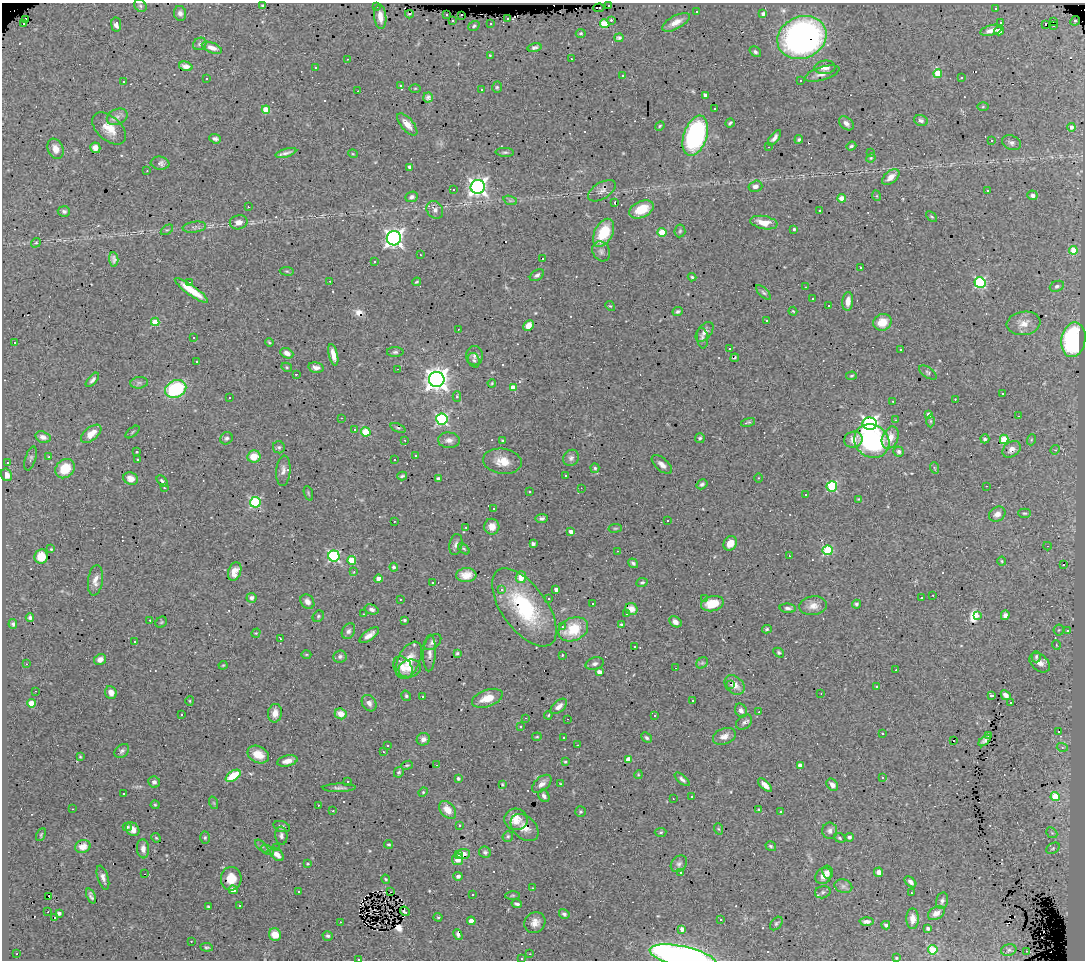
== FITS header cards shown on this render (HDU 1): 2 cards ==
NAXIS1  =                 1083
NAXIS2  =                  958

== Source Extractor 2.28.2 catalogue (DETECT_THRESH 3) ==
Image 1083 x 958 px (HDU 1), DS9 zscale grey, 1 PNG px = 1 image px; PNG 1087 x 962 px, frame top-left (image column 1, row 958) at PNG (2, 3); each listed source drawn as its Kron ellipse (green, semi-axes under 4 px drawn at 4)
Background 2.2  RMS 0.042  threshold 0.125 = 3 sigma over >= 5 px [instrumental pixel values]
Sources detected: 553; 4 with non-positive FLUX_AUTO (blend fragments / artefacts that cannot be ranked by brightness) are neither listed nor drawn; of the other 549, the 500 brightest by FLUX_AUTO listed and drawn (49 fainter detections omitted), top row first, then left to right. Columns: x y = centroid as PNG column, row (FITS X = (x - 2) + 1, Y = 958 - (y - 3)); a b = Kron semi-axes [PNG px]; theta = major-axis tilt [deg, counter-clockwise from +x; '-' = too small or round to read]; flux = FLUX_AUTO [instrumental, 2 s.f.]
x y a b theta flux
609 5 3 3 - 120
140 6 7 5 -47 5.4
263 6 4 3 - 5.3
376 7 3 2 - 4
599 8 5 2 - 11
996 8 3 3 - 6.1
696 12 3 3 - 6.3
180 13 7 6 - 9.8
409 14 4 2 - 2.7
763 14 4 3 - 8.7
447 15 3 3 - 25
461 15 3 2 - 15
380 17 12 6 -84 24
26 19 3 3 - 700
507 19 3 2 - 36
611 20 3 3 - 20
453 21 3 3 - 50
1075 21 5 3 - 54
676 22 15 6 29 25
1001 22 3 3 - 34
1053 22 3 3 - 1600
24 24 3 3 - 39
490 24 3 3 - 11
605 24 5 4 - 94
116 25 7 5 -83 14
1046 25 3 3 - 120
474 26 6 4 35 4.8
1053 26 3 2 - 3
991 30 11 5 15 20
999 31 5 4 - 15
581 33 5 4 - 4.7
802 37 25 21 23 1100
619 38 4 3 - 4.9
200 44 7 6 - 6.4
534 47 7 4 15 7
212 48 10 5 -21 16
755 52 6 4 -39 6.6
490 55 4 4 - 2.8
347 59 3 2 - 17
571 59 3 2 - 8.5
186 66 7 4 -16 14
825 67 10 6 7 20
315 68 3 3 - 7.2
938 73 4 4 - 86
822 74 18 6 17 18
622 75 3 3 - 12
961 77 3 3 - 13
206 79 3 2 - 3.2
800 80 3 2 - 3.3
123 82 3 3 - 8
400 85 3 3 - 15
497 87 5 4 - 4.1
415 88 6 4 1 3.1
481 90 3 3 - 5.9
358 91 3 2 - 6.3
705 95 4 3 - 14
428 97 5 5 - 8.7
983 107 6 4 1 3
715 108 3 2 - 3.5
266 110 4 4 - 72
117 117 11 7 25 13
921 121 7 5 -22 7.4
730 123 5 3 - 4.4
846 123 8 6 -39 13
407 124 13 6 -49 28
660 126 5 4 - 3.5
1071 127 4 4 - 12
109 128 20 12 -42 44
695 136 21 11 71 490
774 138 9 4 51 11
215 139 6 4 -18 7.2
799 139 4 4 - 4.5
991 140 3 3 - 52
1011 143 10 7 -22 9.6
851 146 5 3 - 5.3
769 147 3 2 - 3.1
95 148 5 5 - 18
56 149 10 7 -67 22
505 152 9 4 -2 5.7
286 153 10 3 16 9.7
871 153 4 3 - 2.5
353 154 5 3 - 2.4
871 158 5 4 - 3.4
160 163 9 6 -7 14
410 167 4 3 - 13
147 171 3 2 - 3.2
891 177 10 6 39 21
755 186 7 5 14 11
478 187 7 7 - 1200
453 190 3 2 - 3.1
987 190 3 3 - 55
602 191 15 8 32 14
1032 195 5 5 - 8.5
877 196 5 3 - 2.7
412 197 6 5 - 9
842 198 4 4 - 44
510 200 7 4 -19 5
615 203 3 3 - 1100
248 207 3 3 - 4
641 209 13 8 25 63
435 210 9 7 -53 14
820 210 3 2 - 15
64 211 6 5 - 6.8
932 217 6 4 -43 3.5
239 222 9 7 11 18
764 223 14 6 -10 40
194 227 12 5 8 9.1
794 229 4 3 - 3.9
167 230 7 3 34 4
680 231 6 5 - 5
662 232 4 4 - 83
604 233 15 9 62 100
394 238 7 7 - 1300
36 243 5 4 - 4
1073 250 4 4 - 66
601 251 10 8 -61 12
420 255 3 2 - 2.8
542 258 3 2 - 610
114 259 7 4 -85 9.9
375 261 3 3 - 9.2
861 268 3 3 - 7.4
287 271 7 3 -8 3.3
537 275 8 5 32 8.7
692 277 4 4 - 3.6
330 281 3 2 - 4.4
190 282 3 2 - 3.3
417 282 4 3 - 3.4
980 282 5 5 - 320
1057 286 7 5 24 6.6
805 287 3 2 - 12
191 290 20 5 -35 61
764 293 9 4 -45 6.3
812 298 3 2 - 2.8
848 301 9 5 84 24
828 305 3 2 - 9.4
610 306 5 4 - 3.2
793 311 4 3 - 2.7
678 312 5 4 - 6.4
767 320 3 3 - 33
155 322 4 4 - 70
882 322 9 8 - 46
1024 323 17 11 7 33
528 325 6 4 47 25
458 329 3 2 - 2.3
705 332 11 7 51 16
193 338 4 3 - 2.9
702 338 10 5 -83 8.4
1073 340 17 12 80 340
269 342 4 2 - 2.7
14 343 3 3 - 67
729 349 3 3 - 56
901 350 3 3 - 17
395 352 8 5 1 6.5
287 353 7 5 -25 16
333 355 11 4 -77 21
475 356 9 8 - 12
735 358 4 2 - 2.5
474 360 7 5 -68 6.6
196 361 3 2 - 4
287 367 5 4 - 3.5
316 368 8 5 -13 12
398 369 3 3 - 2.4
928 372 10 5 -35 6
296 374 3 2 - 24
852 376 5 4 - 3.9
437 379 7 7 - 2500
92 380 9 4 49 8
139 383 9 5 7 7.9
492 383 4 4 - 3.3
513 388 4 4 - 40
176 389 11 8 23 230
1003 393 3 3 - 6.9
457 397 5 4 - 5.6
229 398 3 3 - 42
955 399 3 2 - 6.4
893 401 3 3 - 5.4
929 414 4 4 - 16
1018 416 3 2 - 3
341 418 3 2 - 2.7
442 419 5 5 - 390
895 420 3 2 - 9.1
931 421 6 4 -89 3.8
748 422 7 3 13 5.1
870 424 7 6 - 870
398 428 8 4 -24 4.5
354 430 3 3 - 11
132 432 8 2 40 2.9
366 432 4 4 - 100
91 434 12 6 39 36
43 437 8 5 -17 18
226 438 6 6 - 6.4
700 438 5 5 - 4.8
890 438 11 8 67 34
985 439 4 4 - 6.5
1004 439 4 4 - 120
405 440 3 2 - 6
449 440 11 7 -3 14
502 440 4 4 - 3.7
853 440 9 8 - 25
1031 440 5 3 - 3.3
872 441 18 16 -32 350
279 447 6 6 - 5.3
1012 449 10 7 39 19
1055 450 5 4 - 2.9
899 451 5 5 - 8.2
137 452 3 3 - 15
415 455 3 3 - 5.2
254 456 6 6 - 46
49 457 3 2 - 5.3
571 458 8 7 - 9.7
31 459 12 5 73 8.3
138 460 3 3 - 2.5
394 460 3 2 - 45
502 461 19 12 -8 44
8 462 3 3 - 30
662 465 12 6 -42 16
595 468 5 4 - 4.9
935 468 6 3 -69 3.2
65 469 10 8 44 66
283 471 15 7 85 16
6 475 6 5 - 25
402 476 5 3 - 4.7
565 476 3 3 - 26
758 478 4 3 - 2.5
131 479 7 6 - 23
438 479 4 4 - 6.8
162 481 7 4 -48 5.8
702 484 6 4 33 6.5
832 486 5 5 - 210
986 486 3 2 - 200
164 488 3 2 - 5.3
581 488 2 2 - 3.1
529 492 3 2 - 2.8
308 493 8 3 -71 4
806 495 3 3 - 20
858 499 4 4 - 2.5
255 502 5 5 - 260
493 508 3 3 - 5.5
1025 513 6 4 -1 4.6
997 514 9 7 38 16
542 518 6 4 7 7
667 520 3 3 - 110
394 521 3 2 - 4
466 527 3 3 - 8.5
492 527 8 7 - 25
615 528 7 3 8 3.4
571 532 4 4 - 17
730 543 8 6 55 27
456 544 10 6 79 11
533 544 4 3 - 6.4
1047 546 4 4 - 3.3
51 549 3 2 - 5.9
464 549 7 3 -43 3.7
828 550 5 5 - 160
617 551 3 2 - 3.1
334 556 5 5 - 390
789 556 3 2 - 5.2
41 557 7 6 - 51
352 560 4 4 - 71
1002 561 4 4 - 3.2
633 563 5 4 - 6.2
1064 565 3 3 - 63
394 567 4 4 - 8.4
235 572 10 6 70 24
354 572 4 4 - 4.6
466 575 10 7 4 28
521 577 6 5 - 42
378 579 4 4 - 34
95 580 15 7 82 21
433 582 3 3 - 50
642 582 6 4 10 5.3
501 589 3 3 - 120
556 590 4 3 - 15
933 595 3 2 - 11
252 598 5 5 - 9.9
704 598 3 3 - 6.1
921 598 3 3 - 44
400 599 3 2 - 5.2
549 599 3 3 - 4.6
307 602 8 6 -51 12
593 603 3 3 - 110
712 604 11 7 14 52
856 604 4 4 - 4.6
813 606 14 9 7 23
524 607 45 22 -54 240
788 608 8 4 -6 8.1
372 609 7 5 -16 9
631 609 6 6 - 13
363 614 3 2 - 3.3
626 614 3 2 - 2.6
1005 615 5 4 - 10
318 616 6 5 - 4.8
978 616 3 3 - 30
30 618 4 4 - 6
150 620 3 2 - 9.4
404 620 3 3 - 3.7
161 622 6 5 - 3.8
675 622 6 5 - 14
13 624 5 4 - 6.4
621 625 4 4 - 7.5
562 627 3 3 - 6.2
573 629 15 11 24 91
767 629 5 4 - 4.5
1059 630 5 5 - 3.7
1068 630 3 3 - 9.2
348 631 8 6 64 9.1
256 633 5 4 - 2.8
369 635 11 5 37 17
280 638 3 2 - 2.4
134 641 3 3 - 47
432 642 10 6 39 11
1056 645 5 3 - 2.3
635 647 3 3 - 5.6
430 653 18 6 87 17
457 653 3 3 - 3.9
779 653 6 4 -32 4.7
306 654 5 3 - 2.6
562 655 3 2 - 3
340 656 7 6 - 7.6
1036 657 5 4 - 5.1
100 659 6 5 - 17
409 660 20 11 64 55
702 663 6 5 - 5
1040 663 12 8 -40 21
26 664 3 2 - 7
595 664 9 6 16 11
223 665 4 4 - 2.7
403 667 12 8 -60 27
410 668 11 9 13 22
675 668 3 2 - 2.4
896 670 3 2 - 3.5
599 672 4 4 - 20
731 684 3 2 - 6.2
734 685 11 8 -43 26
877 687 3 3 - 5.3
36 691 3 2 - 8.9
111 692 6 5 - 18
821 693 2 2 - 2.3
1006 695 5 4 - 13
406 696 5 4 - 5
422 696 3 3 - 140
992 696 3 3 - 55
487 698 16 8 19 46
190 701 5 3 - 2.7
693 701 3 2 - 5.3
1011 702 3 3 - 7.2
31 703 4 4 - 58
369 703 9 6 -57 14
559 706 10 5 40 15
741 710 7 5 -60 15
759 712 3 2 - 3.2
275 713 9 7 82 23
182 714 3 3 - 9.6
341 714 6 5 - 24
548 715 4 3 - 2.5
655 715 3 3 - 390
526 718 3 2 - 3.8
568 719 3 2 - 3.2
744 722 9 6 41 8.4
521 726 3 3 - 5
1058 732 3 2 - 6.7
882 733 3 3 - 48
724 736 12 8 20 19
988 736 3 3 - 9.6
537 737 4 2 - 2.4
564 738 3 3 - 4.6
647 738 6 4 -43 5.7
423 739 6 6 - 15
953 740 3 3 - 200
985 740 7 4 41 2.6
387 745 3 3 - 5.2
577 745 3 2 - 13
1062 747 5 3 - 3.6
122 751 8 6 42 7.7
383 752 4 3 - 4.2
258 755 11 8 -24 42
80 757 3 3 - 2.8
628 759 4 4 - 17
287 761 10 5 14 20
565 762 3 3 - 3.6
407 765 6 3 20 3.1
437 765 3 2 - 4.7
800 766 4 3 - 26
399 772 5 4 - 4.6
638 775 4 3 - 2.5
233 776 8 4 35 82
458 778 4 3 - 6.9
883 778 4 3 - 2.4
682 779 9 4 -39 7.9
348 781 3 3 - 82
154 782 6 5 - 9.9
502 784 4 3 - 2.5
542 784 11 6 41 16
561 784 3 3 - 2.5
765 785 8 4 -43 15
832 785 7 5 -51 14
339 788 16 4 1 9.2
423 792 5 4 - 3.3
123 794 3 3 - 26
544 796 7 5 -55 11
692 796 3 3 - 64
1055 797 4 4 - 110
673 799 2 2 - 2.3
214 803 6 4 -71 3.8
155 805 4 4 - 3.1
318 805 3 2 - 3.4
72 809 3 2 - 7.7
759 809 3 2 - 21
448 810 10 7 -48 35
333 811 3 3 - 2.9
580 812 5 5 - 4.2
781 812 3 3 - 9.9
516 819 11 11 - 34
459 825 3 3 - 5.7
127 827 4 4 - 5.2
282 827 9 5 -17 8.8
525 827 16 11 -43 26
133 829 7 6 - 22
719 829 6 4 -70 3.8
830 831 8 7 - 10
660 832 6 4 4 4.3
1052 833 6 4 -43 4.6
41 834 7 3 64 3.2
281 836 9 6 -83 8.2
508 836 5 5 - 4.4
849 837 4 4 - 6.5
156 838 5 4 - 3.1
205 838 6 4 88 4.8
840 838 6 4 -20 5.1
389 844 4 3 - 3.3
262 846 8 3 -44 4.9
771 846 5 4 - 5
83 847 8 6 19 32
276 847 3 3 - 6.5
1053 848 7 5 30 5
143 849 9 6 -84 16
268 850 7 4 -28 5.1
485 852 6 5 - 6.9
277 854 8 5 -43 17
463 854 7 5 3 23
458 855 3 2 - 14
458 859 6 5 - 24
308 864 3 2 - 2.8
679 864 9 7 49 9.3
827 872 6 5 - 7.1
879 872 5 4 - 15
681 873 3 3 - 7.6
145 874 3 2 - 3
458 876 4 4 - 8.7
824 876 9 7 45 23
103 878 12 5 -73 13
231 879 12 10 86 38
386 879 5 3 - 3.6
910 882 7 4 -41 11
843 886 9 6 -14 11
532 888 3 2 - 4.7
233 890 4 4 - 27
298 892 3 3 - 8
390 892 3 2 - 2.8
823 892 8 6 16 7.9
911 893 2 2 - 2.6
473 894 3 3 - 24
513 895 7 3 1 3.7
49 896 3 2 - 11
91 896 8 3 -68 7
942 901 8 5 76 8
517 904 5 3 - 6.1
240 906 3 3 - 140
208 907 4 3 - 3
405 911 5 3 - 8.3
48 912 3 2 - 3.3
59 913 4 3 - 9.7
936 913 9 6 31 16
564 914 5 4 - 6.1
55 917 3 3 - 250
438 917 4 4 - 3.4
721 919 3 3 - 13
913 919 10 6 90 18
471 921 4 4 - 36
867 921 7 4 2 12
340 922 3 2 - 7.3
535 923 11 10 - 24
776 923 7 5 50 5.8
886 925 4 4 - 8.9
928 928 4 3 - 8
682 929 4 4 - 14
458 934 6 4 -62 6
275 935 6 6 - 40
328 936 5 5 - 6.2
191 941 3 2 - 4.6
207 947 6 4 -7 4.3
933 950 4 4 - 120
1009 950 8 5 17 6.9
1027 951 3 2 - 18
17 954 3 2 - 8.8
530 954 2 2 - 2.4
683 957 34 10 -12 1300
521 958 3 3 - 3.9
896 958 4 3 - 2.5
359 959 3 2 - 32
At the frame edge (FLAGS 8, measured only in part): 3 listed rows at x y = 683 957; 521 958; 359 959
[49 fainter detections neither listed nor drawn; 4 non-positive-flux detections neither listed nor drawn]